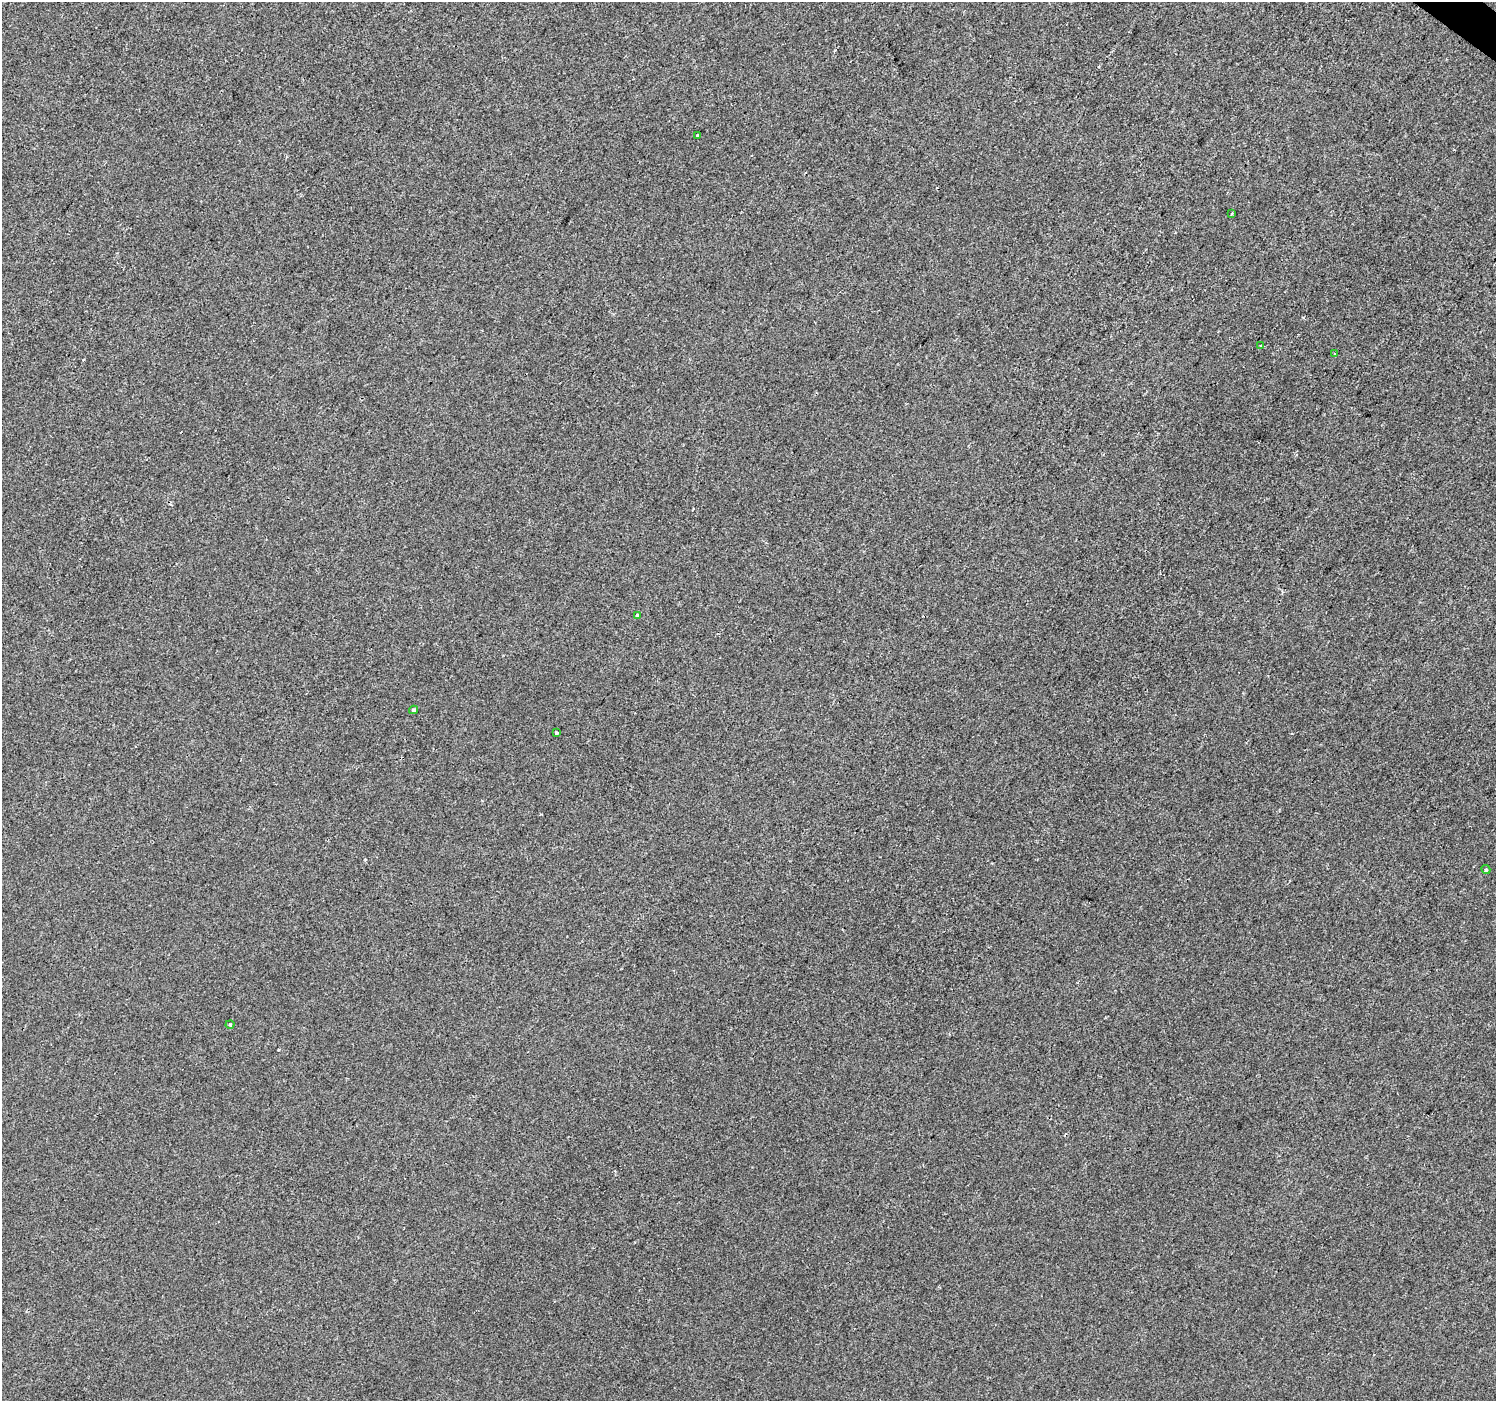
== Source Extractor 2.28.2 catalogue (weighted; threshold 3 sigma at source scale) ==
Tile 10 of 4 x 4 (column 2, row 3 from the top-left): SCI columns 1501-2994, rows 1643-3041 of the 5982 x 6017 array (HDU 1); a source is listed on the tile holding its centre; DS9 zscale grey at full resolution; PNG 1498 x 1403 px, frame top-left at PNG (2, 2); each listed source drawn as its Kron ellipse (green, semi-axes under 4 px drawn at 4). Shown black and unused: <1% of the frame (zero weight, under 2 of 3 exposures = <1% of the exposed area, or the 3 px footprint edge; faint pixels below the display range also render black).
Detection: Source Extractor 2.28.2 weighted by HDU 2 'WHT'; one run over the whole footprint, this tile lists its part. Background -7.52e-04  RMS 0.0042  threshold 0.0187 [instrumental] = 3 sigma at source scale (4.5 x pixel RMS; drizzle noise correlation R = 1.50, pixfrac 1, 0.0396/0.0396 arcsec/px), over >= 5 px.
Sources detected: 11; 2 cosmic-ray / hot-pixel residue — neither listed nor drawn; the other 9 listed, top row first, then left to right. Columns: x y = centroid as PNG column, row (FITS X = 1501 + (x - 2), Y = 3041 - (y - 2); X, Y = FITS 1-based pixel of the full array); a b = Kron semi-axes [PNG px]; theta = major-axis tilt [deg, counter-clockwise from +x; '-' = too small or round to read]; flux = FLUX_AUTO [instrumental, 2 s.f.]
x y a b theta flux
698 136 3 3 - 6.5
1232 214 3 2 - 0.6
1261 345 3 2 - 0.37
1335 353 3 2 - 0.44
637 615 3 3 - 1.9
414 710 4 4 - 0.79
556 733 3 3 - 3.9
1486 869 5 4 - 0.64
230 1024 4 4 - 0.8